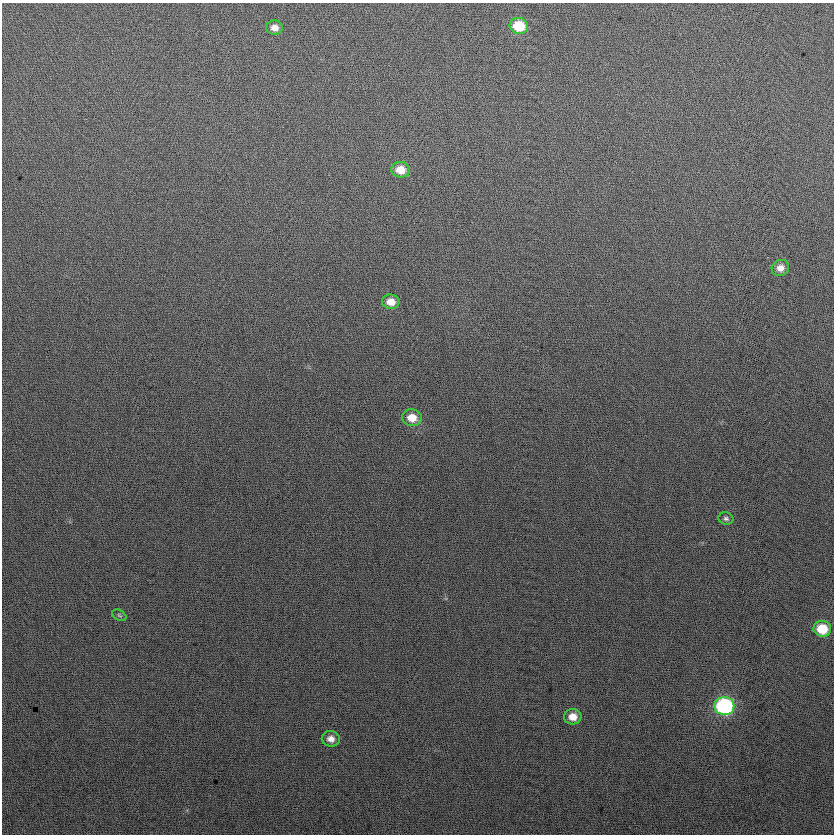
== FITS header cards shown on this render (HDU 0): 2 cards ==
NAXIS1  =                  832
NAXIS2  =                  832

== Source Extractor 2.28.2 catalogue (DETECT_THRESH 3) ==
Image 832 x 832 px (HDU 0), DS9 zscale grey, 1 PNG px = 1 image px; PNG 836 x 836 px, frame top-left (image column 1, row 832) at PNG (2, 3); each listed source drawn as its Kron ellipse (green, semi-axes under 4 px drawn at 4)
Background 24.2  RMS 14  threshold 42.5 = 3 sigma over >= 5 px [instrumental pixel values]
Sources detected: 12; all 12 listed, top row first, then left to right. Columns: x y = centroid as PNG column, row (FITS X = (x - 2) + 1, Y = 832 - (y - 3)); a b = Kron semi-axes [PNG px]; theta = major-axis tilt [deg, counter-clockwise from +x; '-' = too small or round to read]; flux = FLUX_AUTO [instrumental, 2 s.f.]
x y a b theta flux
519 26 9 8 - 33000
275 28 8 7 - 6700
401 170 9 8 - 15000
780 268 9 8 - 7500
391 302 8 7 - 10000
412 418 10 8 -11 13000
726 519 7 6 - 2500
119 615 8 5 -30 1600
822 629 9 8 - 28000
724 706 10 9 - 150000
573 717 9 7 2 10000
331 739 9 8 - 6700